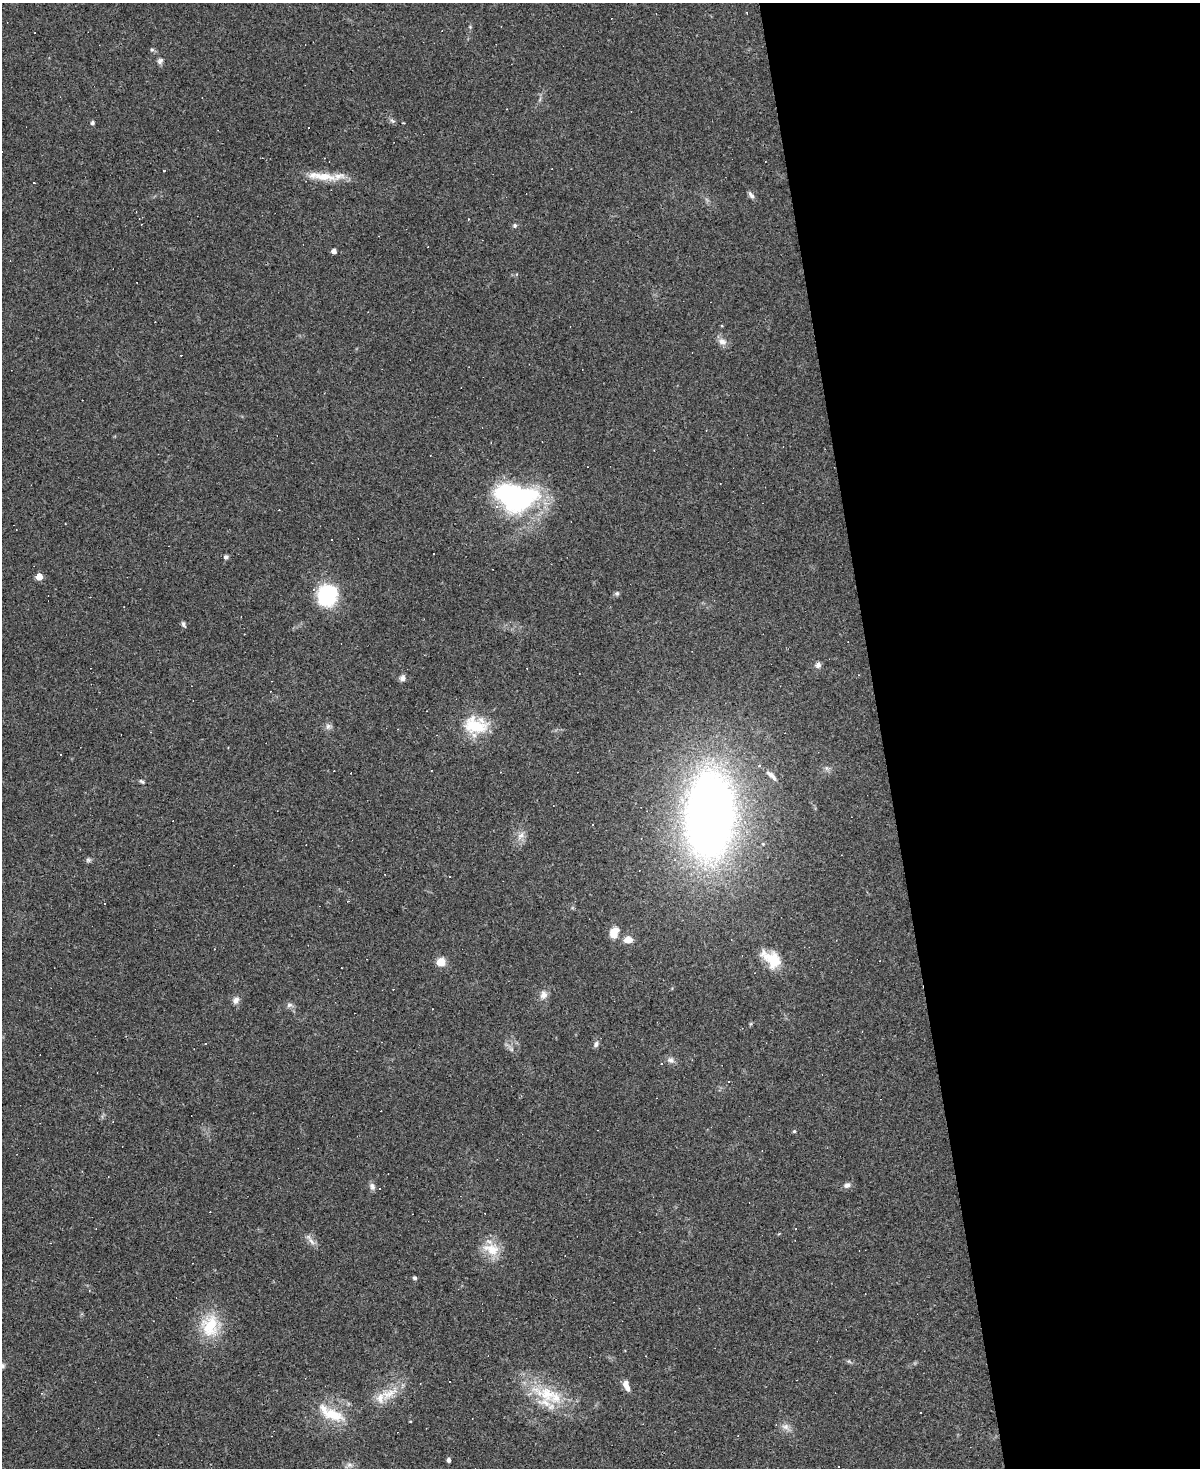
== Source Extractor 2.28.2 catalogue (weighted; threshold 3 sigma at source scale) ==
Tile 8 of 4 x 3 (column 4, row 2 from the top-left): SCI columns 3597-4794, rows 1709-3174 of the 4794 x 4772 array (HDU 1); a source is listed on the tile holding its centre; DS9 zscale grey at full resolution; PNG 1202 x 1470 px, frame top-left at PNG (2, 3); no overlay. Shown black and unused: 27% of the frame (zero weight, under 3 of 4 exposures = <1% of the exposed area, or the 3 px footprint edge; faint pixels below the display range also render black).
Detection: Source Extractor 2.28.2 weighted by HDU 2 'WHT'; one run over the whole footprint, this tile lists its part. Background 0.147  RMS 0.007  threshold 0.0314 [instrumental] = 3 sigma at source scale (4.5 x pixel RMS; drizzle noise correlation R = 1.50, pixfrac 1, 0.05/0.05 arcsec/px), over >= 5 px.
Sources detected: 82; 1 inside a brighter object's white glare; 23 cosmic-ray / hot-pixel residue — not listed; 4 inside a brighter listed object's ellipse — not listed separately; the other 54 listed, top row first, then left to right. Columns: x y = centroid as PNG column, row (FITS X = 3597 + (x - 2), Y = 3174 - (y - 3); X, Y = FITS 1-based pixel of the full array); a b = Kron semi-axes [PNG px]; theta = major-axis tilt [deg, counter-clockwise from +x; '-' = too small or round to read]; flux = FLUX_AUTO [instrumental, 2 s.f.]
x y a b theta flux
501 26 3 2 - 0.42
152 50 6 5 - 1.2
160 61 9 7 46 2.1
393 121 8 4 -31 1.5
92 123 6 5 - 1.2
323 176 38 11 -5 16
751 195 10 5 -52 2.5
515 225 5 5 - 1.3
334 251 4 4 - 4.1
722 341 11 9 -36 4.3
720 483 3 2 - 0.45
521 498 45 25 27 91
331 539 3 3 - 2.5
226 557 4 4 - 2.5
39 576 4 4 - 15
617 593 6 6 - 1.4
327 595 23 20 63 47
183 624 8 4 -68 1.6
818 665 7 7 - 2.3
402 678 8 7 - 2.6
328 726 9 7 56 2.4
475 726 33 20 -13 28
826 768 7 4 -89 1.4
771 775 18 6 -43 4
142 781 7 4 -30 1.2
710 815 66 36 87 670
521 836 13 7 57 4.5
88 860 7 6 - 1.4
614 933 13 9 69 9.3
628 940 10 8 4 6.2
772 959 27 16 -39 19
441 962 8 8 - 8.5
544 995 11 10 - 4.3
236 1000 10 8 57 3.3
290 1005 8 6 3 2.2
596 1044 8 6 68 2.1
671 1060 9 8 - 2.9
729 1081 3 2 - 0.55
794 1131 4 4 - 0.94
847 1185 9 7 37 2.7
372 1186 9 7 -71 2.7
311 1241 15 6 -55 3.6
491 1249 25 16 -17 15
415 1278 4 4 - 1.8
210 1326 32 24 85 28
3 1366 6 6 - 1.4
626 1386 12 6 -69 5.5
389 1394 30 13 29 15
547 1394 46 20 -21 36
333 1415 30 14 -19 21
410 1421 3 2 - 0.54
785 1427 10 8 -24 3.7
449 1460 4 4 - 2.4
349 1465 8 6 -20 2.4
Isophote crosses this tile's border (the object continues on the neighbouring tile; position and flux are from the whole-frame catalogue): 1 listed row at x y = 3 1366